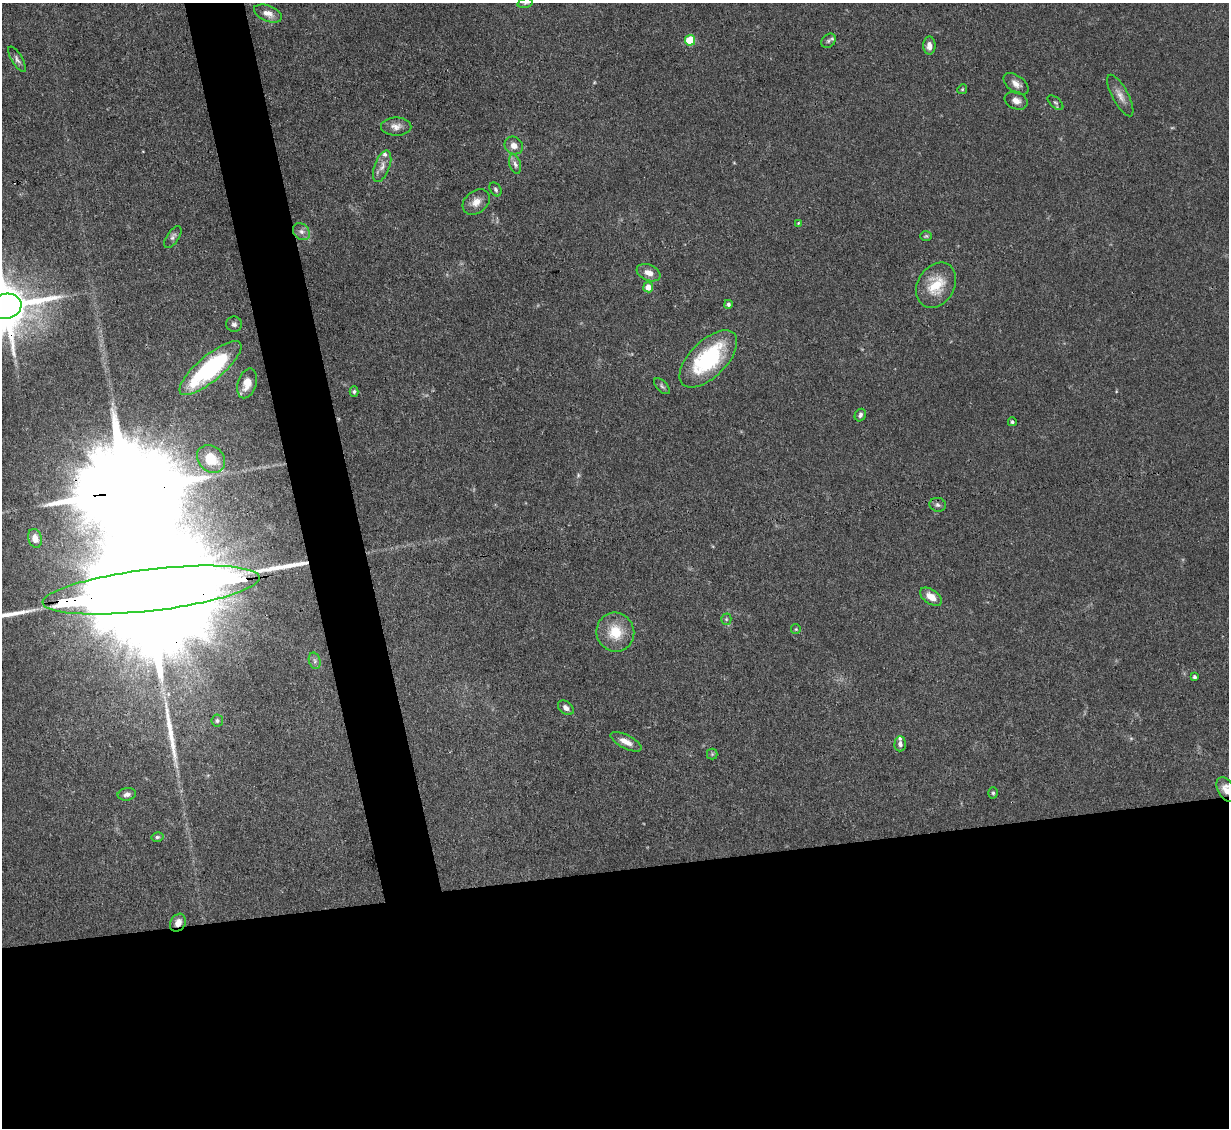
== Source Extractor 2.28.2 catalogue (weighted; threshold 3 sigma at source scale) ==
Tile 15 of 4 x 4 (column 3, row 4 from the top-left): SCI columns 2455-3681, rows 250-1375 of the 4908 x 4884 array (HDU 1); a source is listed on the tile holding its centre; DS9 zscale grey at full resolution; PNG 1231 x 1130 px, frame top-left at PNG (2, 3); each listed source drawn as its Kron ellipse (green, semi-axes under 4 px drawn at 4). Shown black and unused: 27% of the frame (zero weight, under 3 of 4 exposures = <1% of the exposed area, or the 3 px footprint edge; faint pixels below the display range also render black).
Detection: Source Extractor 2.28.2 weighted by HDU 2 'WHT'; one run over the whole footprint, this tile lists its part. Background 0.11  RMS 0.004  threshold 0.0182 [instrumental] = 3 sigma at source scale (4.5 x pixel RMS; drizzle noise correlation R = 1.50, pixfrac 1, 0.05/0.05 arcsec/px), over >= 5 px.
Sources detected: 63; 1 too faint to see at this stretch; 4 inside a brighter object's white glare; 2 long thin detections or spike segments (spike, bleed or trail) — neither listed nor drawn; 2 inside a brighter listed object's ellipse — not listed separately; the other 54 listed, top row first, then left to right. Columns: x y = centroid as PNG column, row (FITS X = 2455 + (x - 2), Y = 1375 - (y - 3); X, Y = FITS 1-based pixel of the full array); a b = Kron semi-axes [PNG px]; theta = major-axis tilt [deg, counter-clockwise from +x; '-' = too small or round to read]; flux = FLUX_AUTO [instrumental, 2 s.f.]
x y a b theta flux
525 3 7 4 15 0.8
268 13 15 7 -22 3.2
690 40 5 5 - 18
828 41 8 6 44 0.98
929 46 9 6 90 2.3
17 59 14 5 -58 1.4
1016 84 14 8 -37 2.9
962 89 5 4 - 0.51
1120 96 23 8 -62 3.4
1016 101 12 8 -21 2.5
1055 103 9 5 -40 0.9
396 127 15 9 0 2.8
514 146 9 8 - 2.9
515 164 10 5 -73 1.5
382 166 16 7 70 2.9
495 189 7 5 -58 0.88
476 202 15 11 40 3.7
798 223 4 3 - 0.52
301 232 9 7 -44 1.8
926 236 6 5 - 0.59
173 237 12 6 56 1.4
648 273 12 8 -22 3.3
936 285 24 18 58 12
648 287 5 5 - 4.3
728 304 4 4 - 0.88
6 306 15 12 10 2100
234 324 8 7 - 1.3
708 359 36 18 45 40
210 368 39 12 40 49
247 383 15 9 72 4.8
662 386 10 5 -46 0.95
354 392 5 4 - 0.76
860 415 6 5 - 1.2
1012 422 4 4 - 0.76
211 459 15 12 -43 12
938 505 8 7 - 1.2
35 538 9 7 -75 3
151 590 109 21 7 43000
931 597 12 7 -36 4.2
726 619 5 5 - 0.61
796 629 5 4 - 0.52
615 632 20 19 - 11
315 661 8 5 -74 1.2
1194 677 4 3 - 0.89
566 708 9 6 -38 2
217 721 6 6 - 0.92
626 742 17 6 -27 3.5
900 744 7 5 89 1.4
712 754 5 5 - 0.61
1226 790 13 8 -60 3.6
993 793 5 5 - 0.64
127 794 9 6 9 1.5
157 837 6 4 14 0.72
178 923 9 7 59 3.3
Overlapping masked pixels (flux is a lower limit): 3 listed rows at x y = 6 306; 151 590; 178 923
Isophote crosses this tile's border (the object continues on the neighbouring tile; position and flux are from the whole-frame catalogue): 3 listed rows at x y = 525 3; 6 306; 1226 790